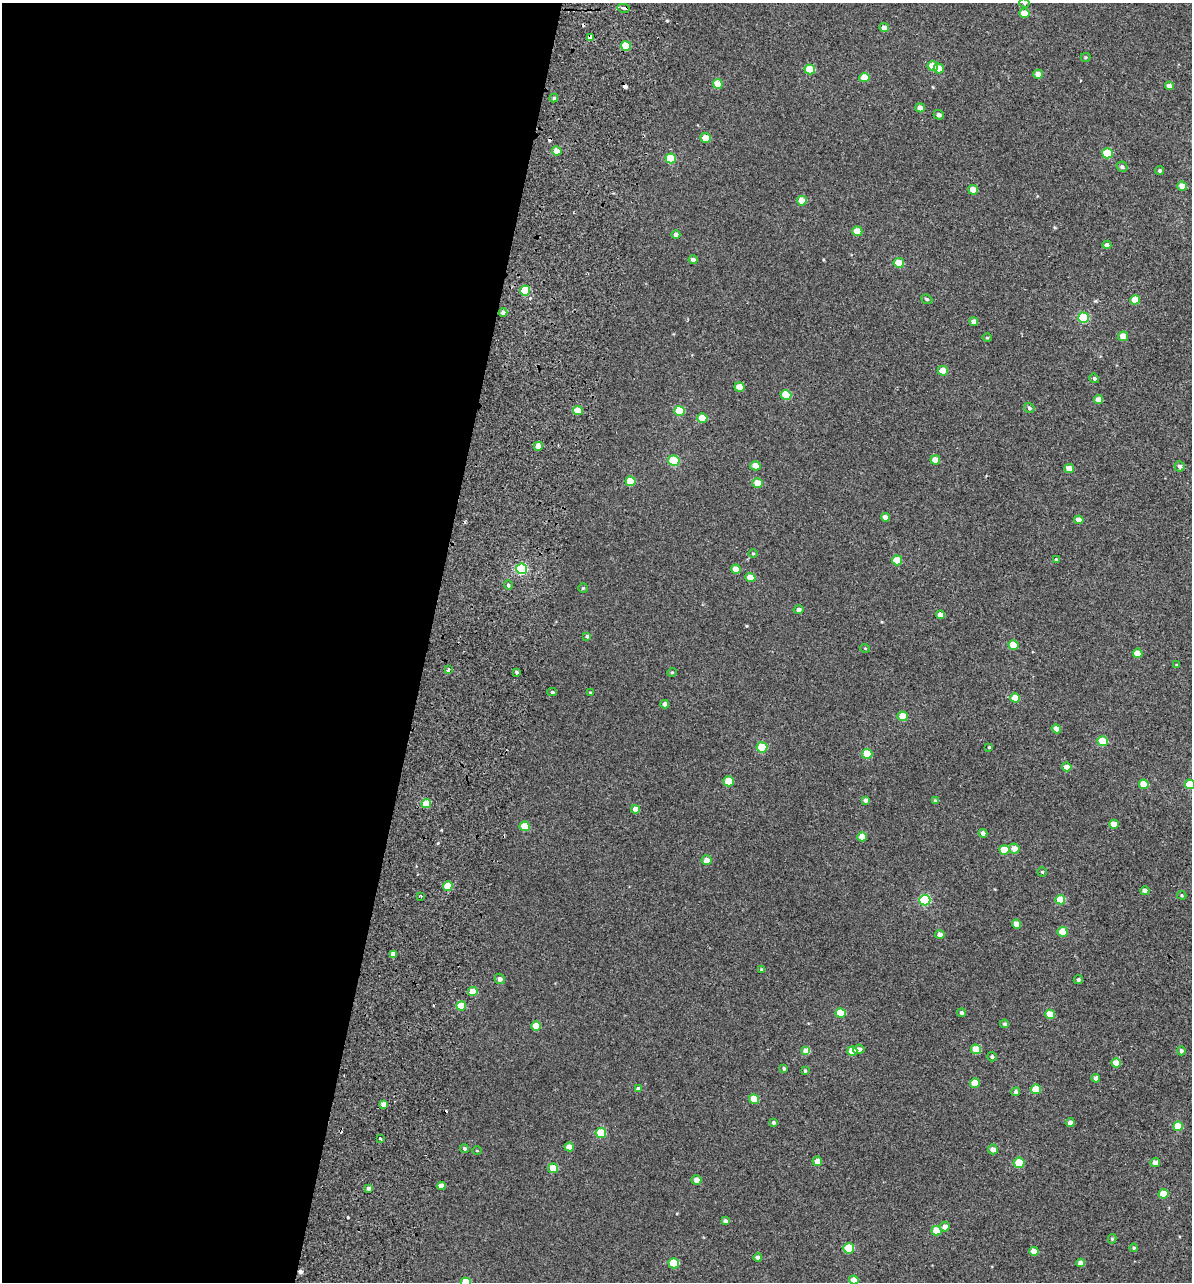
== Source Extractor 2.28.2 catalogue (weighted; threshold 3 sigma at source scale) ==
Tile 5 of 4 x 4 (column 1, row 2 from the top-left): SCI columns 400-1589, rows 2721-4000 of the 5614 x 5431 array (HDU 1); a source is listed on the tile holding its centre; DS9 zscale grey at full resolution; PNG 1194 x 1284 px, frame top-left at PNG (2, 3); each listed source drawn as its Kron ellipse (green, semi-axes under 4 px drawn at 4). Shown black and unused: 36% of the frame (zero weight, under 2 of 3 exposures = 11% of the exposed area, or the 3 px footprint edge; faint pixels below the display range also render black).
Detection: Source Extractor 2.28.2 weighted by HDU 2 'WHT'; one run over the whole footprint, this tile lists its part. Background -4.53e-05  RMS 0.0051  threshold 0.0228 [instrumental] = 3 sigma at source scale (4.5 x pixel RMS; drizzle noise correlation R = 1.50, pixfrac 1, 0.0396/0.0396 arcsec/px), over >= 5 px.
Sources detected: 172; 5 cosmic-ray / hot-pixel residue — neither listed nor drawn; the other 167 listed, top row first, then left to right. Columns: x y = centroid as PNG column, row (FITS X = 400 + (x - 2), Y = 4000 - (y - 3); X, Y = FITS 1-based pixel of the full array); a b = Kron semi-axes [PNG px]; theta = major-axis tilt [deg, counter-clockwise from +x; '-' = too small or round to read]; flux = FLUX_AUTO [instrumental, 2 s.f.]
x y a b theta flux
1024 3 5 4 - 0.71
624 8 6 3 -12 8.4
1024 13 5 4 - 5.9
884 28 5 4 - 2.9
591 38 4 3 - 7.7
626 46 5 5 - 12
1085 57 5 4 - 0.59
933 66 5 5 - 6.3
939 68 5 5 - 4.9
810 69 5 5 - 13
1038 74 5 4 - 3.6
864 77 5 4 - 7
718 84 5 5 - 8.4
1169 86 4 4 - 2.6
554 98 4 4 - 0.7
920 108 5 4 - 2.8
939 115 5 4 - 1.4
706 138 5 5 - 7.5
557 151 5 4 - 5.8
1107 153 5 5 - 15
671 158 5 5 - 14
1122 167 6 5 - 1.1
1160 171 4 4 - 1
1182 186 5 4 - 5.6
973 190 5 4 - 6
802 201 5 4 - 7.1
857 231 5 5 - 6.8
676 234 4 4 - 1.5
1107 245 4 4 - 1.6
693 260 4 4 - 2
899 263 5 5 - 8.8
525 290 5 5 - 16
927 299 6 4 -21 0.6
1135 300 5 4 - 6.8
503 312 4 4 - 2
1083 318 5 5 - 24
974 322 4 4 - 2.4
1123 336 5 4 - 4.2
987 338 5 4 - 0.54
943 371 5 5 - 6.9
1094 378 5 4 - 0.94
739 387 5 4 - 5.8
786 395 5 5 - 11
1098 400 4 4 - 3.5
1029 408 5 4 - 0.87
578 411 5 4 - 9.8
679 411 5 5 - 15
702 418 5 4 - 7.8
538 446 4 4 - 4.2
935 460 5 4 - 6
674 461 5 5 - 22
755 466 5 4 - 5.6
1180 466 5 5 - 1.5
1069 468 5 4 - 4.6
630 481 5 5 - 11
757 483 5 5 - 6.4
885 517 4 4 - 2.8
1079 520 5 4 - 2.7
753 553 5 3 - 0.41
1056 559 4 3 - 0.57
897 560 5 5 - 9.8
522 569 5 5 - 40
736 569 5 4 - 4.9
750 577 5 4 - 5.9
508 585 4 4 - 0.69
583 588 5 4 - 0.55
799 610 5 4 - 1.6
940 615 4 4 - 2.8
587 636 4 3 - 0.59
1013 645 5 4 - 9
865 648 5 3 - 0.39
1138 653 5 4 - 5.8
1177 665 4 3 - 0.51
448 670 4 3 - 1.2
672 672 5 4 - 0.55
517 673 4 3 - 2.3
552 692 4 4 - 0.71
590 692 4 2 - 0.4
1015 698 5 4 - 6.7
665 704 4 4 - 1.7
903 716 5 5 - 8.9
1056 729 5 4 - 2.4
1103 741 5 5 - 13
762 747 5 5 - 13
989 747 3 3 - 1.1
867 754 5 5 - 13
1067 767 5 4 - 3.6
729 781 5 5 - 11
1144 784 5 5 - 8.2
1190 784 5 4 - 10
866 800 4 4 - 1.6
935 801 4 3 - 1.5
426 804 5 4 - 9.8
635 809 4 4 - 3.4
1114 824 5 4 - 5.8
525 826 5 5 - 8.9
983 833 4 4 - 2
862 837 4 4 - 5.2
1014 848 5 5 - 3.3
1004 850 5 5 - 11
706 860 5 5 - 3.4
1042 872 4 4 - 0.59
448 886 5 4 - 10
1145 891 4 4 - 1.7
1182 895 4 3 - 0.53
421 896 3 3 - 0.41
925 900 5 5 - 32
1060 900 5 5 - 7.9
1016 924 4 4 - 3.9
1063 932 5 5 - 8
940 934 4 4 - 2.1
393 954 4 4 - 3.2
761 969 4 3 - 0.5
500 979 5 5 - 1.8
1078 980 5 4 - 0.76
473 991 5 4 - 7.9
461 1006 5 4 - 12
841 1013 5 5 - 12
961 1013 4 4 - 1.2
1050 1014 5 4 - 8.2
1005 1024 4 4 - 0.85
536 1026 5 4 - 7.9
859 1049 5 4 - 1.9
976 1049 5 5 - 9.4
806 1051 4 4 - 5.4
852 1051 5 4 - 8.4
1181 1051 4 4 - 1
992 1057 5 4 - 0.96
1116 1063 5 4 - 5.2
784 1068 4 3 - 0.83
805 1071 3 2 - 0.53
1096 1078 4 4 - 2.4
975 1083 5 4 - 8.2
638 1089 4 4 - 1.6
1036 1089 5 5 - 8.6
1016 1092 4 4 - 1.4
754 1099 5 4 - 7.4
384 1104 4 4 - 4.3
773 1122 3 3 - 0.79
1070 1122 4 4 - 2.4
1178 1126 5 5 - 9.7
601 1133 5 5 - 13
380 1139 3 3 - 1.4
569 1147 4 4 - 3.9
464 1148 4 4 - 0.9
993 1149 5 5 - 2.2
477 1151 5 3 - 0.39
817 1161 5 4 - 3.9
1019 1163 5 5 - 10
1155 1163 5 4 - 2.6
553 1168 5 5 - 9.2
696 1180 5 4 - 3
441 1186 4 4 - 3.5
368 1188 4 4 - 1.6
1163 1194 5 4 - 9.6
725 1221 4 4 - 1.8
945 1227 5 4 - 2.4
937 1231 5 4 - 9.6
1112 1239 5 4 - 0.76
849 1248 5 5 - 10
1134 1248 4 3 - 0.6
1034 1251 5 4 - 4
758 1257 4 4 - 1.6
674 1263 5 5 - 12
1081 1263 4 4 - 2.8
854 1280 4 4 - 4.7
466 1282 5 5 - 14
Overlapping masked pixels (flux is a lower limit): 3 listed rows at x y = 624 8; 591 38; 626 46
Isophote crosses this tile's border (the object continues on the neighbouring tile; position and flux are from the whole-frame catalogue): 4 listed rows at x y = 1024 3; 1190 784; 854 1280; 466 1282